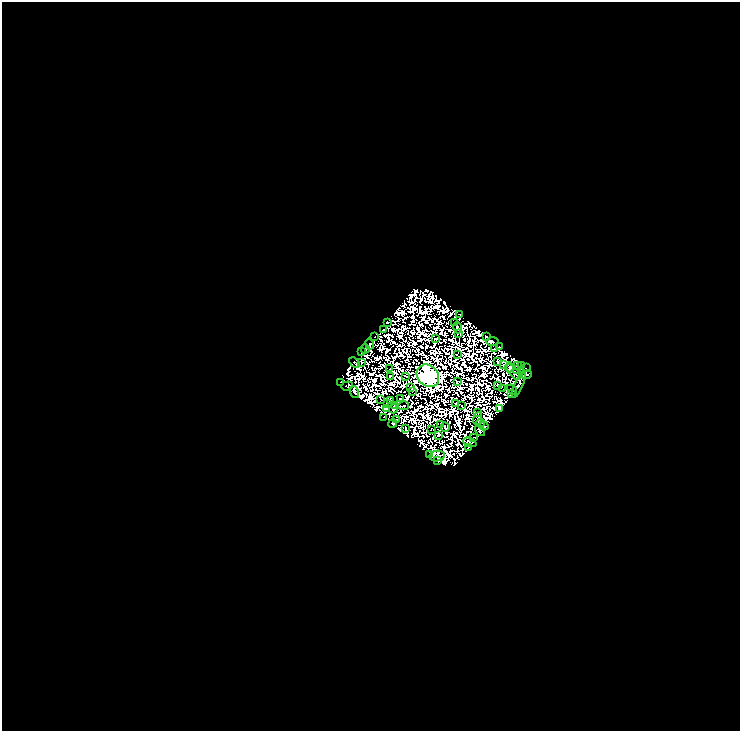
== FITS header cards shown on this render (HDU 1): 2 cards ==
NAXIS1  =                  738
NAXIS2  =                  729

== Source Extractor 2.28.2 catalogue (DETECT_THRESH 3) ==
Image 738 x 729 px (HDU 1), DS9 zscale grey, 1 PNG px = 1 image px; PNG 742 x 733 px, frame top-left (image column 1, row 729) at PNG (2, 2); each listed source drawn as its Kron ellipse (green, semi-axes under 4 px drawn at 4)
Background 0.0161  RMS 1.1e-05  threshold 3.39e-05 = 3 sigma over >= 5 px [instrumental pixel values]
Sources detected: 148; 76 with non-positive FLUX_AUTO (blend fragments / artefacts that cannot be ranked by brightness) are neither listed nor drawn; the other 72 listed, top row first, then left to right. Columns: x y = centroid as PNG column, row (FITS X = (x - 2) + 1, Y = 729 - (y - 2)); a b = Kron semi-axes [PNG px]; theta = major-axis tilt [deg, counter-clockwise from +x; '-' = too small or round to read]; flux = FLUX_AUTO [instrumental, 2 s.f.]
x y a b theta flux
460 314 3 2 - 0.077
387 322 4 2 - 0.061
455 323 3 2 - 0.36
457 328 6 2 -74 0.058
383 330 2 2 - 0.77
458 333 3 2 - 0.7
374 336 2 2 - 0.38
486 336 3 2 - 0.8
435 339 3 2 - 0.47
493 342 6 4 -7 2.6
369 344 5 2 - 0.031
500 346 3 2 - 0.45
365 349 4 3 - 3.2
494 349 3 2 - 0.17
361 352 2 2 - 0.37
457 354 3 2 - 0.51
362 362 4 3 - 0.99
498 362 4 3 - 0.28
354 363 6 2 -45 0.65
503 365 3 2 - 0.48
517 365 3 2 - 0.18
522 365 3 2 - 0.83
509 367 5 3 - 0.28
526 368 2 2 - 0.55
389 369 3 2 - 0.45
516 369 3 2 - 0.064
513 372 9 3 -49 0.37
527 375 5 3 - 0.023
406 376 3 2 - 0.24
428 376 12 10 -46 1300
390 377 2 2 - 0.19
340 382 2 2 - 0.24
457 382 4 2 - 0.33
519 384 15 4 67 0.21
498 385 3 2 - 0.68
347 386 6 3 21 0.12
410 387 3 2 - 0.43
502 389 4 2 - 0.1
512 390 5 3 - 0.41
412 391 2 2 - 0.21
355 392 6 3 -74 1.2
512 394 3 2 - 0.12
401 399 3 2 - 0.63
381 400 3 2 - 0.015
390 401 4 2 - 0.3
456 403 2 2 - 0.37
388 404 2 2 - 0.76
395 405 3 2 - 0.22
461 405 3 2 - 0.72
403 406 6 2 11 0.32
386 408 4 2 - 0.9
499 408 3 2 - 0.78
393 409 4 3 - 0.57
478 413 3 2 - 0.12
383 417 2 2 - 0.055
478 418 6 3 72 0.47
397 420 3 2 - 0.1
393 423 4 3 - 3.2
480 423 4 2 - 1.5
440 424 3 2 - 0.15
484 426 4 2 - 1.9
445 427 4 2 - 0.37
406 428 3 2 - 0.78
431 429 2 2 - 0.31
480 431 6 4 -55 0.43
439 435 3 2 - 0.13
473 437 2 2 - 0.75
470 442 7 4 -22 0.66
469 447 3 2 - 0.65
430 455 3 2 - 0.26
437 456 8 5 9 0.95
438 461 4 2 - 0.58
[76 non-positive-flux detections neither listed nor drawn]